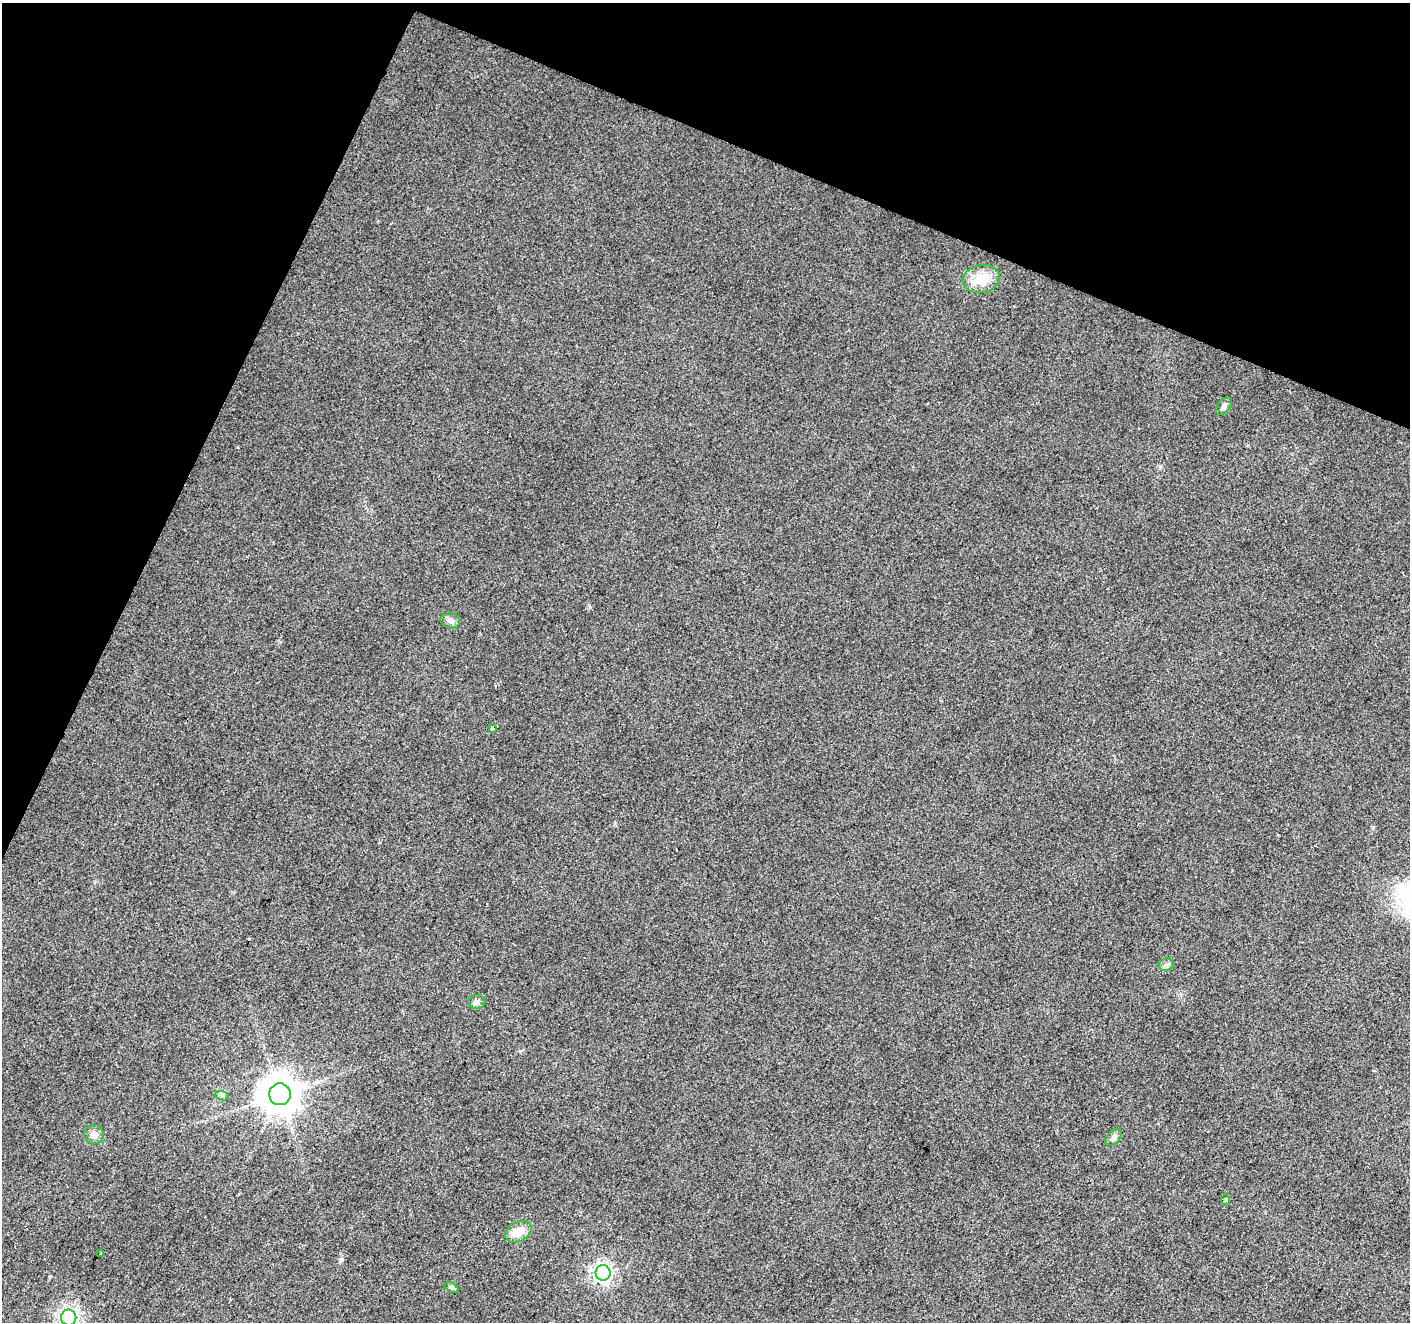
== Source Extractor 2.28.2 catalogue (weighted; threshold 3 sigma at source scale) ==
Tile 2 of 4 x 4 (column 2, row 1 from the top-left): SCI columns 1416-2823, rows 4234-5553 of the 5639 x 5759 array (HDU 1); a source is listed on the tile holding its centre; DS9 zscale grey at full resolution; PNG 1412 x 1324 px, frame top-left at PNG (2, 3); each listed source drawn as its Kron ellipse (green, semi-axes under 4 px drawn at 4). Shown black and unused: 21% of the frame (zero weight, under 2 of 3 exposures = <1% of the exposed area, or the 3 px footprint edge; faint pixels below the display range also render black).
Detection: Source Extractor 2.28.2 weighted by HDU 2 'WHT'; one run over the whole footprint, this tile lists its part. Background 0.0396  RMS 0.0086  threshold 0.0385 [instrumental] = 3 sigma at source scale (4.5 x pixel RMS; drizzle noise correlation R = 1.50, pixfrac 1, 0.0396/0.0396 arcsec/px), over >= 5 px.
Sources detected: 17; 1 cosmic-ray / hot-pixel residue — neither listed nor drawn; the other 16 listed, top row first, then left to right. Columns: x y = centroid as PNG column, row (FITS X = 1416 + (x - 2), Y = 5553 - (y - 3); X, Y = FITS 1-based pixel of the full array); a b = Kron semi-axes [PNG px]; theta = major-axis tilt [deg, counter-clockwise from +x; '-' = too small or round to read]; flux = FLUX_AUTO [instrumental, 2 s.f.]
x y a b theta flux
981 279 18 14 11 21
1224 406 10 6 49 2.9
450 621 9 7 -18 3.6
492 728 4 4 - 2.2
1166 965 7 6 - 2.4
477 1002 8 6 0 2.4
280 1094 11 11 - 2300
222 1096 7 4 -19 1.7
94 1134 10 9 - 5.1
1113 1137 10 6 46 2.6
1225 1200 6 4 -90 0.99
518 1232 14 10 30 12
101 1254 3 3 - 1
603 1273 7 7 - 390
451 1287 8 4 -30 1.8
69 1318 8 7 - 420
Isophote crosses this tile's border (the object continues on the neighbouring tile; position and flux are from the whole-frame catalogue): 1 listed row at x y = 69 1318
Unlisted compact peaks at least as high as the median listed source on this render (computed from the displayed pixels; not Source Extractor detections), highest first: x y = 341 1259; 50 1276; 590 607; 1373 827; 238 447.